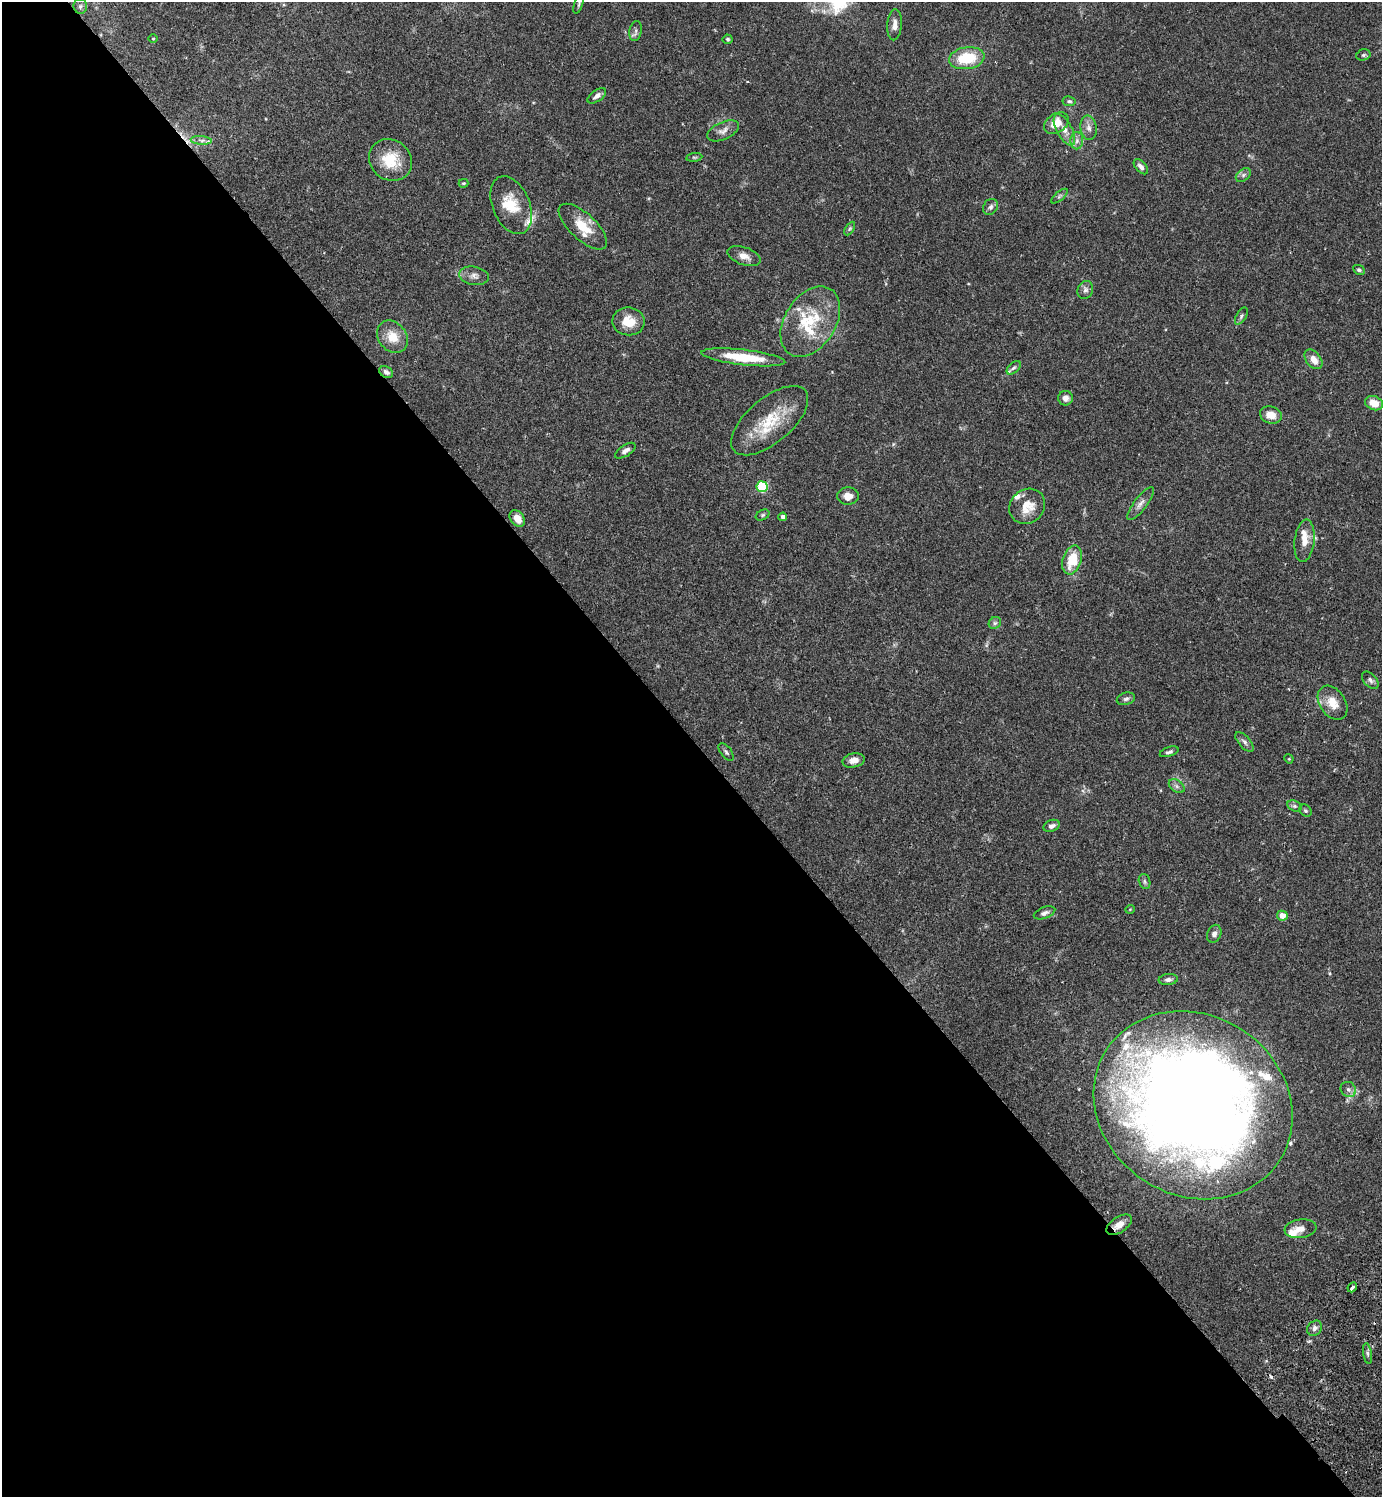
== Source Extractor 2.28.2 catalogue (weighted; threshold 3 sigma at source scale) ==
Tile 9 of 4 x 4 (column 1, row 3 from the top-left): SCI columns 344-1723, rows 1539-3033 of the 6066 x 6070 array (HDU 1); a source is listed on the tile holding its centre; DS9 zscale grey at full resolution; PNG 1384 x 1499 px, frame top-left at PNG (2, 2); each listed source drawn as its Kron ellipse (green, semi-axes under 4 px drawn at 4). Shown black and unused: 51% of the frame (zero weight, under 2 of 3 exposures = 3% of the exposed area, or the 3 px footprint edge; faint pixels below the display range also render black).
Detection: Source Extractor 2.28.2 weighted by HDU 2 'WHT'; one run over the whole footprint, this tile lists its part. Background 0.0889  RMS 0.0056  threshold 0.0254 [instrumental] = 3 sigma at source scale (4.5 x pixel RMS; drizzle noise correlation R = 1.50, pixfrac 1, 0.05/0.05 arcsec/px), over >= 5 px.
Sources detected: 96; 1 inside a brighter object's white glare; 2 cosmic-ray / hot-pixel residue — neither listed nor drawn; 15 inside a brighter listed object's ellipse — not listed separately; the other 78 listed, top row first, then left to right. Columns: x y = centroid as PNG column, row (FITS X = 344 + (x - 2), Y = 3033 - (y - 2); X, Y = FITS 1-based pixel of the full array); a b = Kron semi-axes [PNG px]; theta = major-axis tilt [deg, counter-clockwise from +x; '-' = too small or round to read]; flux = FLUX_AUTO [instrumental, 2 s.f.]
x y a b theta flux
579 4 10 4 71 1
80 6 7 7 - 1.3
895 25 15 7 86 3.5
636 31 10 6 79 1.8
153 38 5 3 - 0.44
728 39 5 5 - 0.97
1363 55 7 5 15 1.1
967 58 18 11 8 20
597 96 11 5 35 2.4
1069 101 6 5 - 1
1056 123 13 9 36 7.3
1089 128 12 8 -82 3
1064 130 17 7 -62 4.4
723 131 17 8 24 3.5
201 140 10 4 -4 1.8
1077 141 9 6 88 2.1
694 157 8 4 7 0.73
390 160 22 20 -36 17
1141 167 9 5 -48 2.2
1243 175 8 5 37 1.5
463 183 5 3 - 0.6
1059 196 10 3 40 0.99
511 205 30 18 -68 15
990 207 8 7 - 1.9
583 227 30 13 -43 12
850 228 7 4 59 0.87
744 256 17 8 -19 4.5
1359 270 6 4 -27 1.2
474 276 15 9 -9 3.1
1085 290 9 7 63 1.9
1241 316 9 5 59 1.2
628 321 16 14 -8 9.5
810 322 38 25 57 29
392 337 17 14 -51 9.1
743 357 42 7 -6 20
1313 359 11 7 -52 5.4
1014 368 8 5 43 1.2
386 372 7 5 -30 2.1
1065 398 7 7 - 2.8
1374 403 9 7 -21 7.3
1271 415 11 8 -17 5.9
770 421 47 22 40 25
625 451 11 5 34 2.5
762 487 5 5 - 43
848 496 10 9 - 4.8
1140 504 20 6 53 3.2
1027 506 19 16 42 10
763 515 7 5 27 1
783 517 4 4 - 2
517 519 9 6 -53 5.5
1304 541 21 10 84 6.7
1072 560 15 9 73 14
995 623 7 5 44 1.2
1370 680 10 6 -47 1.6
1126 699 9 6 15 1.5
1333 703 19 13 -56 8.5
1244 742 12 5 -49 1.8
726 752 10 5 -52 1.3
1169 752 10 4 18 1.4
1289 759 5 4 - 0.52
854 760 11 7 12 3.4
1177 786 9 5 -37 1.7
1295 806 7 5 -26 1.1
1305 811 7 5 -44 1.1
1052 826 8 5 21 2.3
1144 881 8 5 -74 1.1
1130 909 5 3 - 0.41
1044 913 11 5 21 2
1282 916 5 5 - 4.9
1214 934 9 7 69 2.3
1168 980 9 5 6 1.9
1348 1089 8 7 - 2.2
1193 1105 103 90 -33 1100
1119 1225 14 7 34 4.8
1300 1229 16 9 7 4.5
1352 1287 5 3 - 3.6
1315 1328 8 6 46 2
1368 1354 10 4 -81 1.2
Overlapping masked pixels (flux is a lower limit): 2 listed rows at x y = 1193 1105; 1119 1225